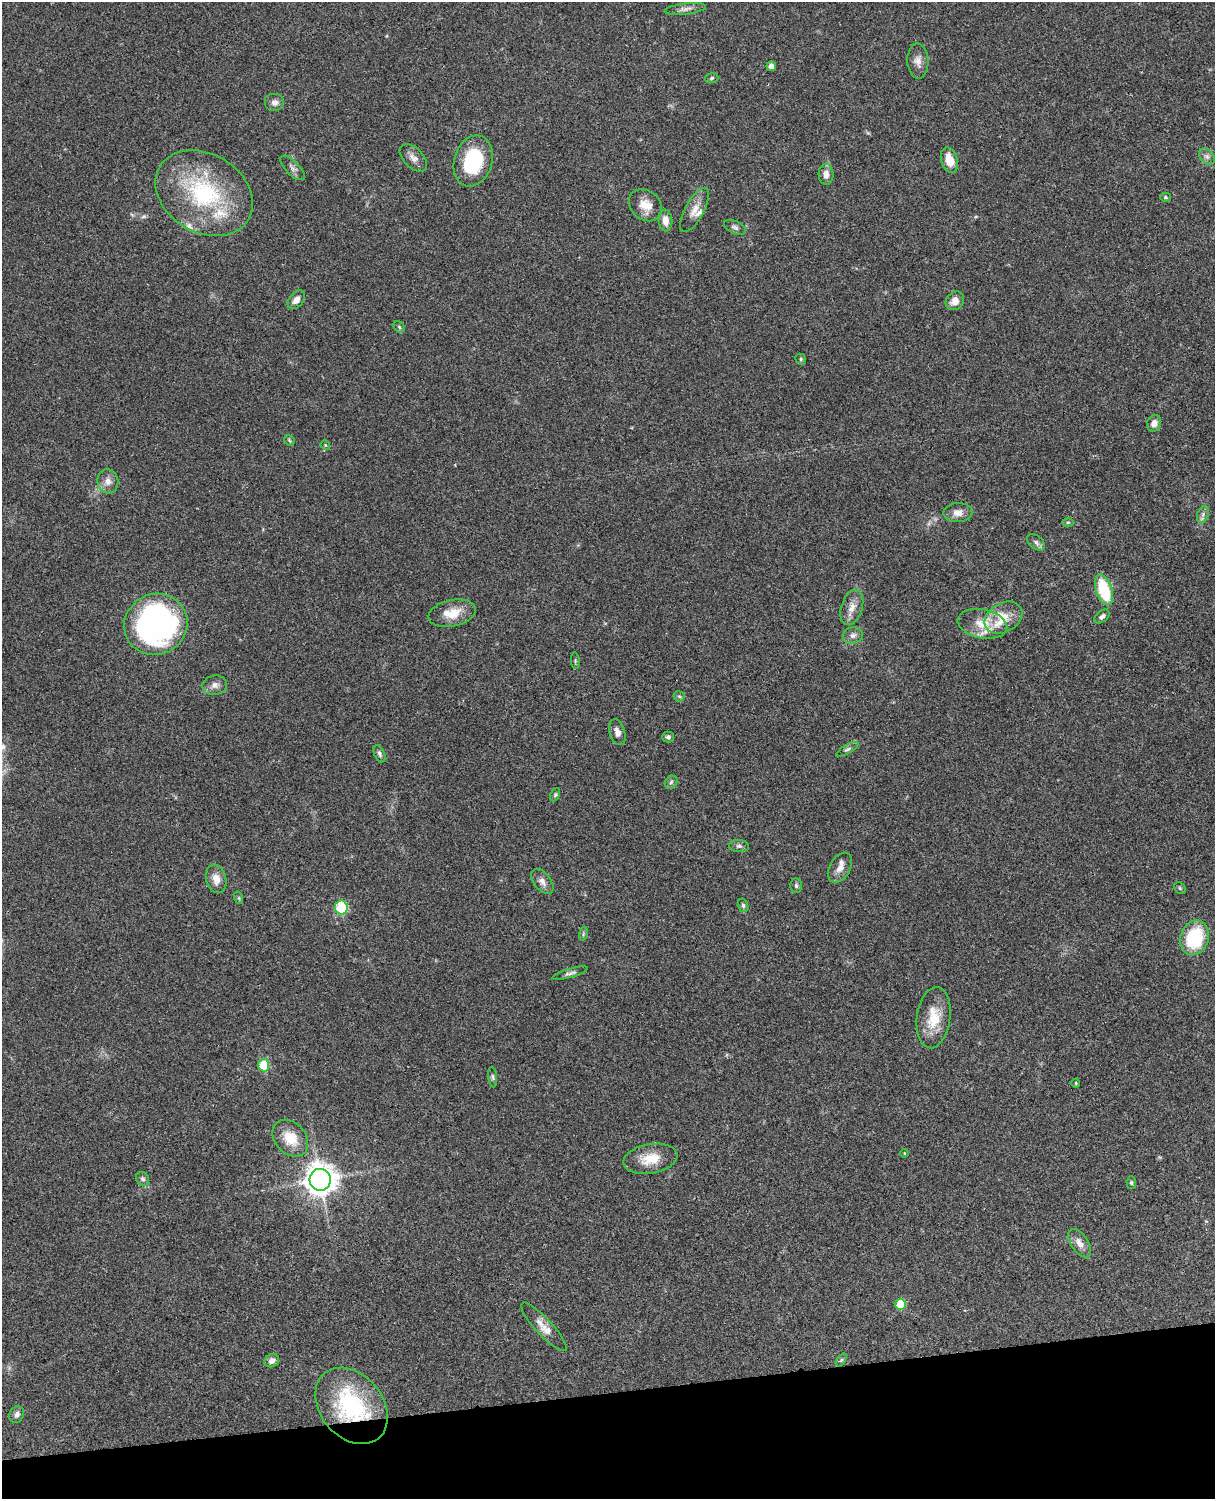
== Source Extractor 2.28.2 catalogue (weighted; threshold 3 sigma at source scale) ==
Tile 10 of 4 x 3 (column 2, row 3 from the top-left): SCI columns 1333-2545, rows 274-1770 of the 5089 x 4925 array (HDU 1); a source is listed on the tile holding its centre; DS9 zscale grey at full resolution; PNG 1217 x 1501 px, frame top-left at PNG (2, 2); each listed source drawn as its Kron ellipse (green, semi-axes under 4 px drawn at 4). Shown black and unused: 7% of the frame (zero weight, under 3 of 4 exposures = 6% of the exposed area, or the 3 px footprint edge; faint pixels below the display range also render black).
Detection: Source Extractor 2.28.2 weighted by HDU 2 'WHT'; one run over the whole footprint, this tile lists its part. Background 0.0807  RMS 0.0059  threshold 0.0267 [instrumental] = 3 sigma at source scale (4.5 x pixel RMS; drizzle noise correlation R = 1.50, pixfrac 1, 0.05/0.05 arcsec/px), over >= 5 px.
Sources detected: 82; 7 inside a brighter listed object's ellipse — not listed separately; the other 75 listed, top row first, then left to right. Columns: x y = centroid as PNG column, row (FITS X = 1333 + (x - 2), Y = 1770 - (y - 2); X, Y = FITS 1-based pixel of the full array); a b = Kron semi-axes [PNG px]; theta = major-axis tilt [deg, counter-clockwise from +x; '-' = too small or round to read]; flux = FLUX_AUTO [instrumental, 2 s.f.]
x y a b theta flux
685 9 20 5 6 2.9
918 61 18 10 -87 4.3
771 66 5 4 - 3.8
712 78 6 5 - 1.2
275 103 10 9 - 3.2
1207 156 9 6 -48 2.2
413 158 17 9 -45 3.9
949 160 13 8 -73 7.7
473 161 26 19 73 36
292 168 16 7 -45 2.5
826 174 11 7 -87 3.3
204 193 52 39 -31 70
1165 197 5 4 - 0.78
645 205 18 14 -40 8.8
695 210 25 9 62 6.3
665 221 11 7 -84 5
735 227 12 6 -24 1.8
296 300 11 7 49 3.6
955 301 10 8 46 4.5
399 327 6 5 - 0.9
801 359 6 5 - 0.92
1154 423 8 7 - 3.8
289 440 6 4 -48 0.85
325 445 5 4 - 0.61
108 481 12 10 -82 4.3
958 513 14 9 2 4.6
1203 515 9 5 71 2
1068 522 6 3 1 0.68
1036 542 10 6 -39 2
1104 590 16 8 -72 31
852 607 18 10 72 5.8
452 613 24 13 12 11
1102 617 8 5 40 1.7
1004 618 20 14 30 11
156 624 32 30 26 190
982 624 25 14 -11 12
853 635 10 8 12 2.7
575 661 8 3 -85 0.75
215 685 12 9 10 3.4
679 696 6 5 - 0.94
617 732 13 7 -73 3.5
668 737 6 5 - 1.3
847 749 13 4 30 1.7
379 754 9 5 -67 1.5
671 782 7 5 45 1.3
555 795 7 4 64 0.87
739 846 10 6 -6 1.7
840 868 16 10 60 4.9
216 879 14 10 -77 6
542 881 14 8 -51 3.5
796 886 7 5 -90 1.3
1180 888 6 5 - 0.92
239 898 6 4 -72 0.74
743 905 7 5 -74 1.1
341 907 7 6 - 45
583 934 7 4 72 0.86
1194 938 17 14 71 38
570 973 18 4 16 1.9
934 1018 31 16 82 16
264 1065 6 5 - 26
493 1077 10 4 -82 1.2
1076 1083 4 4 - 0.56
290 1138 20 15 -48 13
904 1153 4 3 - 0.48
650 1159 27 14 10 13
143 1179 7 6 - 1.6
320 1180 11 10 - 760
1131 1183 6 5 - 0.92
1079 1243 16 8 -56 4.7
901 1304 5 5 - 21
544 1327 32 8 -47 6.8
841 1360 7 4 53 0.87
272 1361 7 6 - 2.6
351 1406 42 31 -50 65
17 1414 8 7 - 2.3
Overlapping masked pixels (flux is a lower limit): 1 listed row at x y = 351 1406